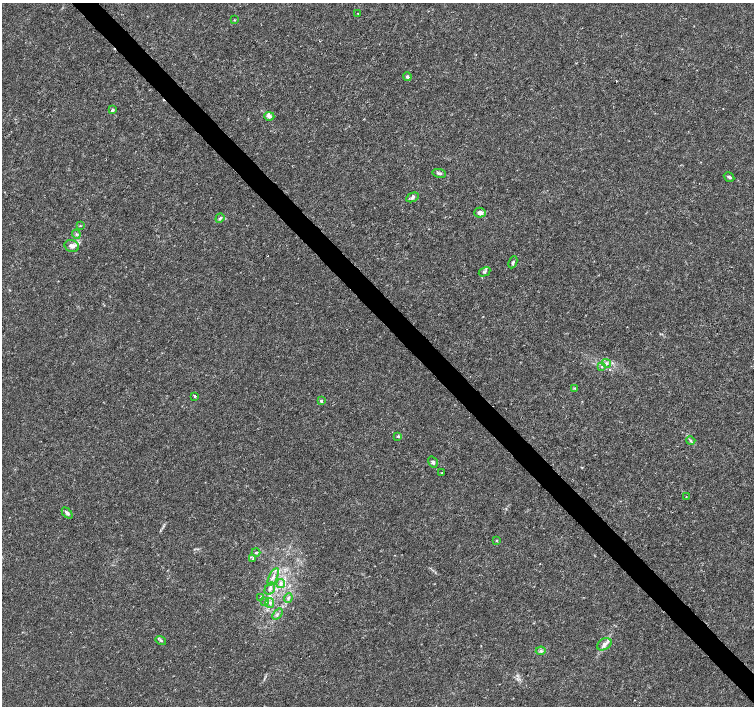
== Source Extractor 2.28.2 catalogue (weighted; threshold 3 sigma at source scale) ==
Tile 6 of 4 x 4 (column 2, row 2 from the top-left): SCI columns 1505-3008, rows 2965-4372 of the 6022 x 5995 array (HDU 1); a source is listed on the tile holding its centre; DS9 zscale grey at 2 x 2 block average (1 PNG px = mean of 2 x 2 image px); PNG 756 x 708 px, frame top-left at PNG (2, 3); each listed source drawn as its Kron ellipse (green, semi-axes under 4 px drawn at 4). Shown black and unused: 4% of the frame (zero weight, under 3 of 4 exposures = <1% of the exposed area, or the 3 px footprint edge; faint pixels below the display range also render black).
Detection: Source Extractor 2.28.2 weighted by HDU 2 'WHT'; one run over the whole footprint, this tile lists its part. Background 0.00168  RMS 9.3e-04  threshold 0.00418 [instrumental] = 3 sigma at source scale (4.5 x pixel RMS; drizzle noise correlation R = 1.50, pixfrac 1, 0.0396/0.0396 arcsec/px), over >= 5 px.
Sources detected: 44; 1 cosmic-ray / hot-pixel residue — neither listed nor drawn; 3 inside a brighter listed object's ellipse — not listed separately; the other 40 listed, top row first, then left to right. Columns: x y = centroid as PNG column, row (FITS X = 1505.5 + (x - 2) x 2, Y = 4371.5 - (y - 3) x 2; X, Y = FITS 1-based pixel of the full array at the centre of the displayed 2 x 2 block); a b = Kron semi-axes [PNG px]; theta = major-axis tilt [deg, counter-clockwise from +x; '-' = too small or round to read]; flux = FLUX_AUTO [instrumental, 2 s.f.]
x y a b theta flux
358 13 2 2 - 0.16
234 20 3 2 - 0.13
407 77 4 4 - 0.48
112 110 3 3 - 0.41
269 116 5 4 - 0.82
439 173 7 4 -11 0.46
729 177 5 3 - 0.43
412 197 7 3 24 0.45
480 213 5 5 - 0.9
220 218 5 3 - 0.33
80 226 3 2 - 0.12
76 234 4 3 - 0.29
72 246 7 5 -19 0.93
513 262 6 3 65 0.42
485 272 6 3 29 0.34
606 363 4 3 - 0.37
602 367 3 2 - 0.16
575 388 4 3 - 0.22
195 396 2 2 - 0.83
321 401 4 3 - 0.32
398 436 3 3 - 0.35
691 441 4 3 - 0.34
433 462 6 4 -57 0.48
442 473 3 2 - 0.095
686 496 2 2 - 0.076
67 513 6 3 -46 0.6
496 541 4 2 - 0.16
256 552 4 2 - 0.23
253 558 4 2 - 0.2
273 577 9 3 64 0.8
281 584 4 3 - 0.46
270 589 6 4 55 0.72
261 597 3 2 - 0.16
288 598 5 3 - 0.41
265 602 3 3 - 0.22
270 603 5 3 - 0.41
277 614 6 3 51 0.37
161 640 5 3 - 0.33
604 644 8 5 32 0.88
541 651 5 4 - 0.46
Diffuse or blended objects may show on this block-average render without a row.